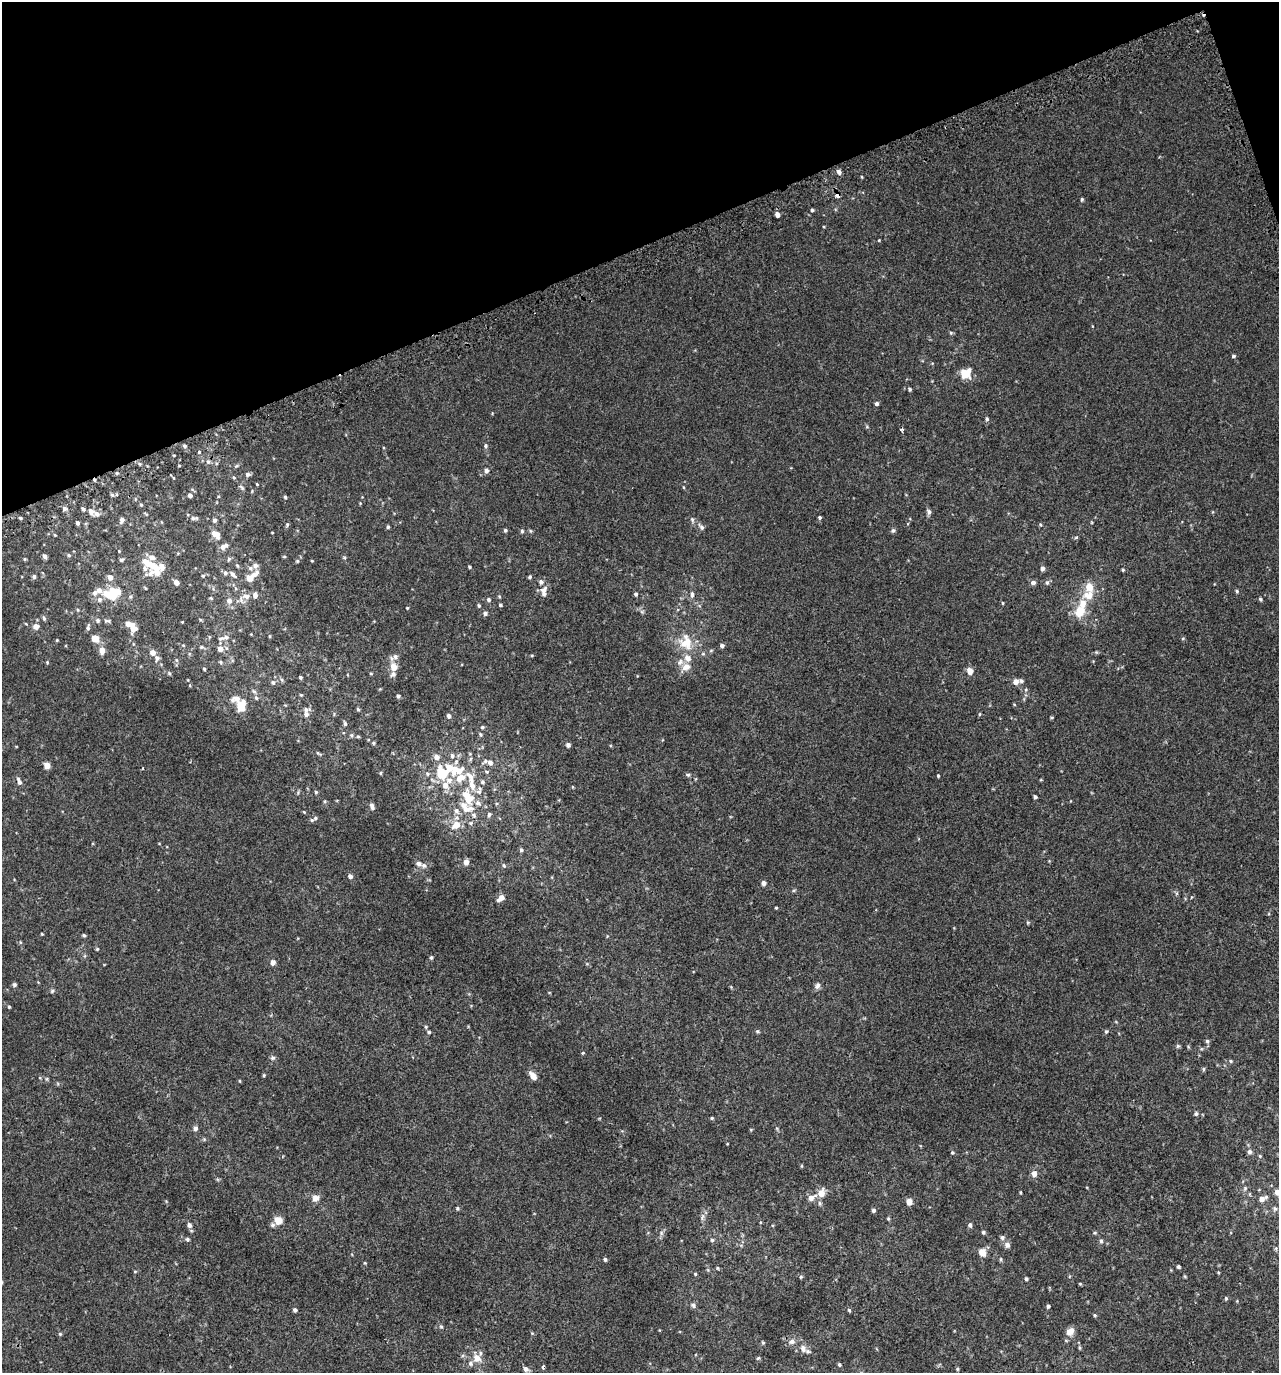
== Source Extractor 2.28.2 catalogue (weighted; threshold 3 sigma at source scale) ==
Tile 3 of 4 x 4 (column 3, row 1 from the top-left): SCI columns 2732-4008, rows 4165-5535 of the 5407 x 5580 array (HDU 1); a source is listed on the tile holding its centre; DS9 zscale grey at full resolution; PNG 1281 x 1375 px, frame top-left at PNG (2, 2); no overlay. Shown black and unused: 18% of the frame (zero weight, under 2 of 3 exposures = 3% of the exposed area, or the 3 px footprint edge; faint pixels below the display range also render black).
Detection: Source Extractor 2.28.2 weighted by HDU 2 'WHT'; one run over the whole footprint, this tile lists its part. Background 0.00499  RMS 0.0059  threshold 0.0265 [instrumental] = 3 sigma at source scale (4.5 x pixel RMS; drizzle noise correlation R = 1.50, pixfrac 1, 0.0396/0.0396 arcsec/px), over >= 5 px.
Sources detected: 320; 2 cosmic-ray / hot-pixel residue — not listed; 41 inside a brighter listed object's ellipse — not listed separately; the other 277 listed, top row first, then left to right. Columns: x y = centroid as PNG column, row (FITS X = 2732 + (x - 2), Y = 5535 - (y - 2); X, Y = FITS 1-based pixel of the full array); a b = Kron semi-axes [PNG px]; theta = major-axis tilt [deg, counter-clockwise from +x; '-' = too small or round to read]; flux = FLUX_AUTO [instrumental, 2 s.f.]
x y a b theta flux
839 172 5 4 - 2.4
838 195 4 3 - 4.8
1082 199 4 3 - 0.85
812 210 4 4 - 0.88
777 215 5 4 - 2.6
879 240 4 3 - 0.39
951 333 5 4 - 0.74
1233 356 5 4 - 0.91
966 373 11 10 - 10
910 389 5 4 - 0.89
877 404 5 4 - 1.2
987 419 6 5 - 1
867 427 6 3 -19 0.61
185 446 6 4 -17 0.99
486 446 7 5 -81 1.1
199 451 3 3 - 7.4
208 461 6 5 - 1.2
140 464 5 3 - 0.67
236 466 6 4 43 0.71
486 471 6 5 - 1.8
117 473 4 4 - 0.71
248 474 6 5 - 1.5
234 477 5 4 - 0.63
257 484 3 2 - 0.38
242 487 8 4 -45 0.98
683 487 5 3 - 0.47
112 495 6 5 - 1
190 495 5 4 - 1.6
285 497 4 3 - 0.85
360 503 4 3 - 0.42
141 505 5 4 - 0.6
64 508 6 6 - 1.5
91 511 10 8 -61 2.7
929 512 8 6 -70 1.5
820 517 4 4 - 0.85
20 518 4 3 - 0.83
194 518 11 5 0 1.6
122 520 8 5 72 1.9
215 520 5 4 - 1.3
692 520 9 5 -78 1.3
78 523 4 3 - 1.5
1040 524 5 4 - 0.63
287 525 6 4 70 0.81
388 527 5 4 - 0.81
701 527 10 6 -52 1.7
505 530 4 4 - 0.88
893 530 6 5 - 1
522 531 5 4 - 0.97
531 531 6 4 -70 0.63
272 533 3 2 - 0.35
215 534 12 7 -38 4.6
55 535 4 3 - 0.46
1076 537 6 3 20 0.67
222 547 8 7 - 2.2
119 551 3 3 - 0.39
69 555 6 4 -23 0.82
44 556 6 4 -59 1.3
284 557 5 3 - 0.53
344 557 6 3 -19 0.59
25 559 4 4 - 0.57
229 559 6 5 - 0.93
121 560 6 4 28 0.95
297 561 5 5 - 0.68
312 561 3 3 - 0.43
151 564 18 13 25 8.6
237 566 5 4 - 0.67
255 566 9 7 9 2.2
469 567 4 3 - 0.73
1042 568 6 5 - 1.6
1123 570 5 4 - 0.64
225 573 6 6 - 1.3
233 574 10 5 -45 1.9
203 576 5 4 - 0.7
34 577 5 5 - 1.3
110 577 6 6 - 3.1
530 577 4 4 - 0.92
249 578 7 6 - 5.2
176 582 5 4 - 3.4
1033 583 7 5 -10 1.8
1047 583 7 5 90 1.3
544 591 15 7 85 3.4
1237 591 5 4 - 0.76
95 593 8 7 - 2.3
636 594 5 5 - 1
113 595 16 9 -85 9.3
692 595 9 5 85 1.6
1088 595 17 12 9 8
246 596 13 7 4 3.9
130 597 5 5 - 0.8
211 598 5 4 - 0.54
100 599 7 7 - 1.9
1260 599 6 4 -42 0.77
489 600 5 5 - 1.1
229 601 7 7 - 2.7
1003 603 4 3 - 0.49
479 605 5 4 - 0.76
500 605 5 4 - 0.83
407 608 4 3 - 0.45
78 610 5 3 - 0.57
1079 611 17 14 79 11
642 612 6 4 0 0.88
485 613 5 5 - 1.6
44 618 6 5 - 1
107 621 10 5 -4 1.3
182 622 3 2 - 0.36
128 624 7 5 -17 4.5
36 626 6 6 - 3.2
88 628 7 5 83 1.2
133 628 8 6 82 5.3
270 636 5 3 - 0.44
226 637 8 7 - 1.8
95 638 8 7 - 5.6
57 640 4 4 - 0.42
686 642 21 17 -74 13
183 645 5 3 - 0.5
722 646 5 5 - 1.4
201 647 6 5 - 0.9
220 649 6 6 - 3.8
102 650 7 5 -89 4.7
153 652 5 5 - 3.6
703 654 6 4 18 0.75
395 656 9 7 29 2.2
157 658 7 6 - 1.6
176 660 6 4 -88 0.77
47 662 4 4 - 0.57
221 662 6 5 - 0.87
394 667 7 6 - 6.1
686 667 11 9 22 4.2
204 669 4 3 - 0.69
970 671 5 5 - 6
169 673 5 4 - 0.72
371 673 4 3 - 0.55
393 674 8 6 44 1.6
301 677 4 4 - 0.75
273 682 6 5 - 1.3
1016 682 6 5 - 3.8
301 695 4 3 - 0.5
398 696 4 4 - 1.1
256 698 7 5 -66 1.1
241 706 12 9 84 11
358 709 5 4 - 0.74
306 714 13 7 59 3.3
980 714 5 3 - 0.54
449 716 5 5 - 1.6
1052 717 5 3 - 0.49
345 724 6 5 - 1.1
482 727 5 4 - 0.76
480 734 6 4 -60 0.79
351 735 5 5 - 0.88
358 736 5 3 - 0.68
373 743 5 4 - 0.74
568 745 5 5 - 1.6
318 753 8 3 -37 0.78
452 756 6 5 - 1.5
437 757 6 6 - 3
490 762 7 6 - 2.1
47 765 5 4 - 5.9
143 768 3 3 - 0.72
457 771 19 11 12 11
487 772 6 5 - 0.85
380 773 4 4 - 0.61
441 773 9 7 -71 19
427 774 7 5 -69 1.1
688 775 7 5 -14 0.99
938 776 4 3 - 0.58
19 781 12 5 -69 2.2
471 781 36 9 -75 12
483 782 6 5 - 0.94
445 785 9 8 - 4.6
573 787 4 3 - 0.42
316 792 4 4 - 0.68
1035 797 4 3 - 1
325 801 5 3 - 0.55
372 806 8 4 -74 1.9
466 807 23 15 -28 12
304 812 5 3 - 0.49
489 814 6 5 - 1.2
312 820 5 5 - 0.82
456 825 10 8 38 6.7
159 843 4 3 - 0.35
521 850 5 5 - 1
466 862 6 5 - 3.5
419 863 8 6 -18 2.3
504 865 6 5 - 0.95
350 876 5 5 - 1.9
764 883 5 5 - 2
794 890 6 3 19 0.62
501 898 8 5 41 4
776 908 3 3 - 0.53
1028 922 6 3 18 0.61
42 934 3 3 - 0.51
84 935 5 4 - 0.78
97 949 4 4 - 0.53
431 957 5 4 - 0.86
273 962 5 5 - 2.9
14 985 5 5 - 1
817 986 9 7 61 1.9
52 991 6 5 - 0.83
9 1007 4 4 - 0.63
426 1027 5 4 - 0.68
757 1031 6 5 - 0.78
1106 1031 5 5 - 0.88
429 1032 5 4 - 0.73
1207 1041 5 5 - 0.96
1178 1046 6 5 - 0.83
273 1058 7 5 -10 1.2
1231 1061 6 5 - 0.91
1204 1069 5 4 - 0.86
264 1075 4 4 - 0.57
533 1076 9 5 -51 4.8
240 1081 5 3 - 0.43
1196 1114 6 5 - 1.1
712 1118 4 4 - 0.67
195 1128 6 5 - 2
952 1152 5 5 - 0.79
1250 1152 6 6 - 1.5
1260 1156 5 5 - 0.7
801 1166 5 3 - 0.5
1034 1174 9 7 -89 2.7
1245 1188 8 5 74 1.3
1020 1192 4 3 - 0.49
1277 1192 6 5 - 3.5
821 1193 8 7 - 6.3
315 1198 9 9 - 3.1
811 1198 10 6 28 3.6
1262 1199 10 6 25 3.7
909 1202 5 5 - 4.9
820 1203 7 5 -69 1.2
457 1208 6 5 - 0.82
1275 1209 7 5 -75 1.3
873 1210 5 4 - 1.2
702 1217 11 4 69 1.5
888 1219 5 4 - 0.66
278 1220 5 5 - 13
189 1225 6 5 - 1.8
272 1225 7 5 31 1.3
970 1225 6 5 - 1.3
983 1232 5 4 - 0.97
661 1233 6 5 - 1.2
1095 1233 5 4 - 0.65
1002 1238 6 6 - 1.4
187 1239 6 5 - 1
712 1240 5 5 - 0.82
1101 1241 6 4 -79 1.2
1007 1245 8 7 - 2
982 1252 10 8 -72 4.3
605 1259 5 4 - 0.96
1001 1259 6 4 -90 0.7
365 1263 4 3 - 0.49
1178 1267 4 4 - 1
717 1268 5 3 - 0.49
135 1271 5 3 - 0.5
695 1274 4 4 - 0.55
1184 1276 6 3 -70 0.49
801 1277 5 4 - 0.67
1026 1279 4 4 - 1
1080 1284 5 3 - 0.51
1226 1298 5 4 - 0.68
693 1305 7 6 - 1.2
1048 1306 4 4 - 1.1
295 1310 5 4 - 1.1
849 1310 5 5 - 0.73
1095 1315 5 4 - 0.7
441 1326 5 4 - 0.74
1070 1331 9 7 40 4.7
532 1333 5 4 - 0.59
60 1334 5 5 - 0.7
792 1341 9 8 - 2.6
763 1342 5 4 - 0.66
803 1348 12 8 -78 3
1080 1348 6 4 -71 0.66
477 1358 11 10 - 5.4
758 1358 6 4 43 0.68
839 1365 5 4 - 0.77
543 1367 4 3 - 1.9
526 1369 7 5 -36 2.3
957 1369 4 4 - 0.69
Overlapping masked pixels (flux is a lower limit): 1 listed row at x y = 838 195
Isophote crosses this tile's border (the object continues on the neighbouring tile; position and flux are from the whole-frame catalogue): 1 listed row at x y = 1277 1192
Unlisted compact peaks at least as high as the median listed source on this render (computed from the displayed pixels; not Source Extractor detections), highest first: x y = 583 1053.